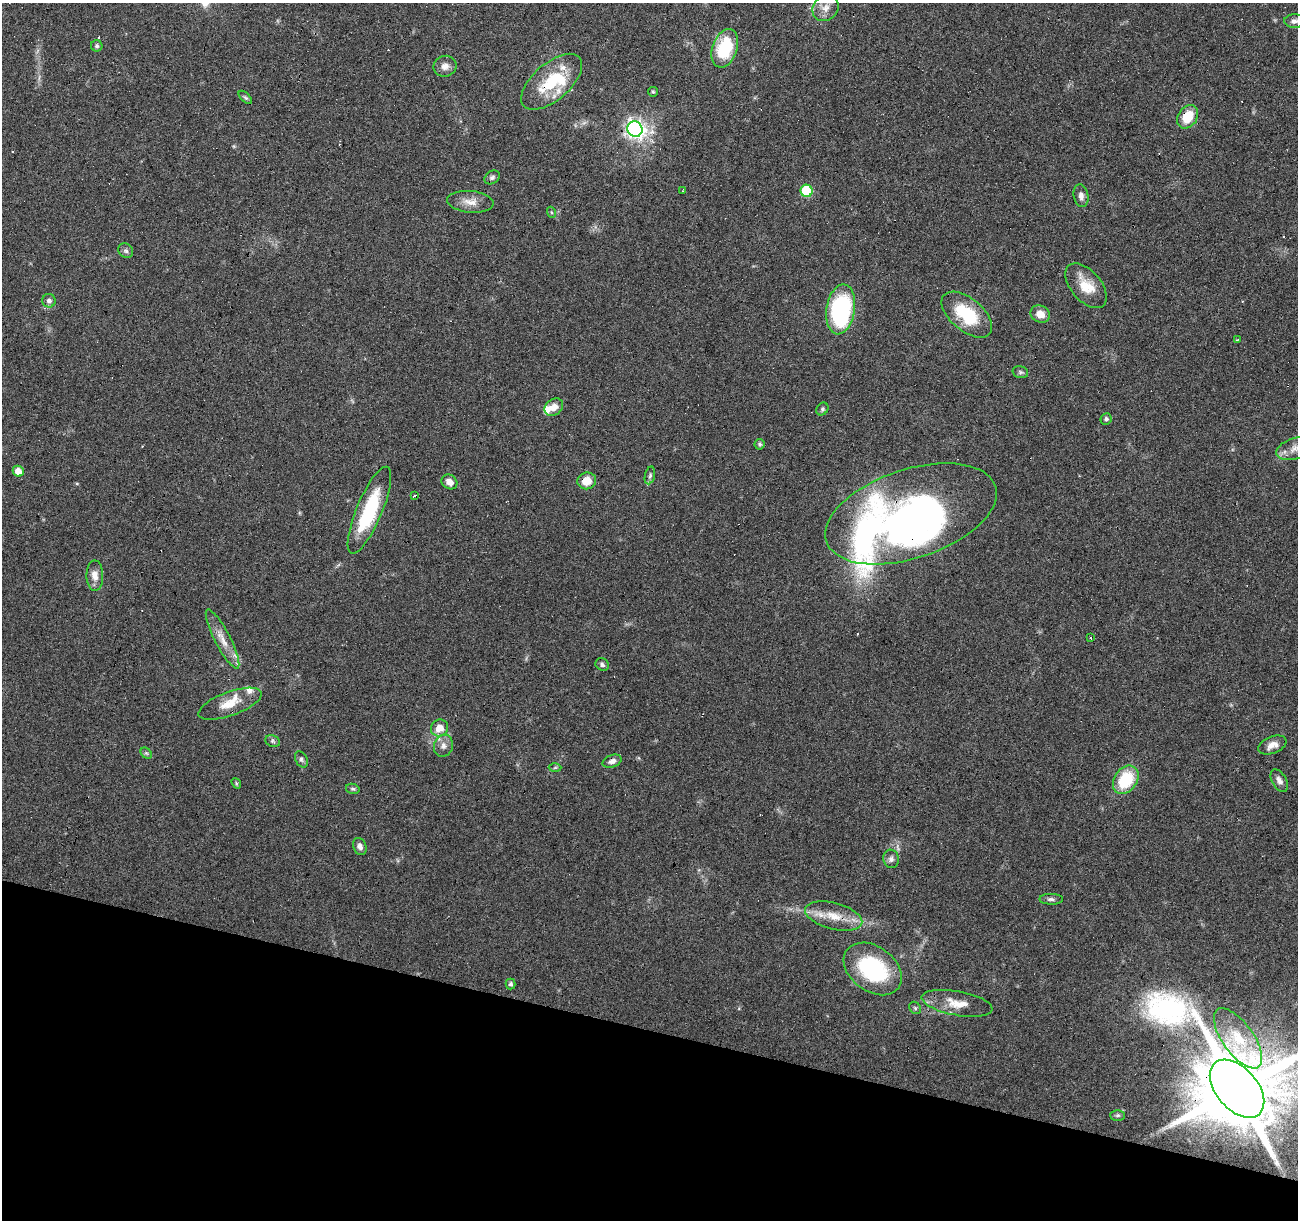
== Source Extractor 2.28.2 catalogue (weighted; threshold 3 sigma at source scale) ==
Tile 15 of 4 x 4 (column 3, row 4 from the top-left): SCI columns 2595-3890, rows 216-1433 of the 5191 x 5367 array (HDU 1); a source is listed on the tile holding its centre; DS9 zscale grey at full resolution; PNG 1300 x 1222 px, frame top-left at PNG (2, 3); each listed source drawn as its Kron ellipse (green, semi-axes under 4 px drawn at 4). Shown black and unused: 16% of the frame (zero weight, under 4 of 8 exposures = <1% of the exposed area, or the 3 px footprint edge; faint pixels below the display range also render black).
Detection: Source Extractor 2.28.2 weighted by HDU 2 'WHT'; one run over the whole footprint, this tile lists its part. Background 0.0351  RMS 0.0019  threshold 0.00791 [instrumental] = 3 sigma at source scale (4.09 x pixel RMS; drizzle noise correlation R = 1.36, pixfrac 0.8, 0.0396/0.0396 arcsec/px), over >= 5 px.
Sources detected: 82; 3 inside a brighter object's white glare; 7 cosmic-ray / hot-pixel residue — neither listed nor drawn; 8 inside a brighter listed object's ellipse — not listed separately; the other 64 listed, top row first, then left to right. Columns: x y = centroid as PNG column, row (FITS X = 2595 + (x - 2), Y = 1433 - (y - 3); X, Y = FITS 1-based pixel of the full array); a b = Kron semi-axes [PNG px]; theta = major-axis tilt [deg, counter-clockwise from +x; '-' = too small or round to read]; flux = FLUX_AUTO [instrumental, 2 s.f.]
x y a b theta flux
825 8 14 12 48 1.8
1295 21 10 6 0 0.71
97 46 6 5 - 0.38
725 48 20 12 71 10
445 66 11 10 - 1.2
552 82 37 18 41 8.7
653 92 5 4 - 0.24
245 97 8 4 -44 0.32
1188 117 13 9 55 4.4
635 129 8 7 - 85
492 177 8 6 34 0.49
682 191 3 2 - 0.2
806 191 6 6 - 13
1081 196 11 7 -79 0.97
470 202 23 11 -5 2.2
551 212 6 3 -71 0.21
126 251 8 7 - 0.5
1086 286 26 15 -49 4.5
49 301 7 6 - 0.74
841 309 25 14 80 27
1040 314 10 8 -26 2
967 315 30 16 -40 9.1
1237 340 3 2 - 0.14
1020 372 8 6 -15 0.44
554 407 10 8 40 1.4
822 409 7 5 54 0.34
1106 419 6 5 - 0.47
759 444 5 5 - 0.38
1295 448 19 10 17 1.9
18 471 5 5 - 1.8
650 475 9 5 76 0.44
587 481 9 8 - 2.6
449 482 8 7 - 1.2
414 496 3 3 - 1.7
369 510 47 13 67 13
911 514 89 44 18 70
95 576 15 8 -88 1.6
1091 638 3 2 - 0.28
223 639 33 8 -63 2.7
602 665 7 6 - 0.47
230 704 33 12 20 3.7
439 728 9 8 - 2.3
273 741 7 5 -23 0.39
1272 745 15 8 22 1.4
443 746 11 9 72 1.2
146 753 6 4 -43 0.31
301 759 8 5 -62 0.42
612 761 10 6 18 0.8
555 768 6 4 2 0.26
1126 780 15 11 56 8.8
1279 781 12 7 -60 0.93
236 783 6 4 -49 0.21
353 789 7 5 -14 0.34
360 846 9 6 -69 0.83
891 859 9 7 -73 0.75
1051 899 12 5 -1 0.56
834 916 29 13 -14 4.2
873 969 32 22 -37 18
510 984 5 5 - 0.42
957 1003 36 12 -10 3.6
915 1008 7 5 -47 0.33
1238 1038 35 15 -54 6.3
1237 1089 34 20 -49 3100
1118 1115 7 5 0 0.39
Overlapping masked pixels (flux is a lower limit): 6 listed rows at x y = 552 82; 1188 117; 587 481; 369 510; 911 514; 1237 1089
Isophote crosses this tile's border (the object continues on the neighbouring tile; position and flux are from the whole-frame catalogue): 3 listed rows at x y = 1295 21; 1295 448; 1237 1089